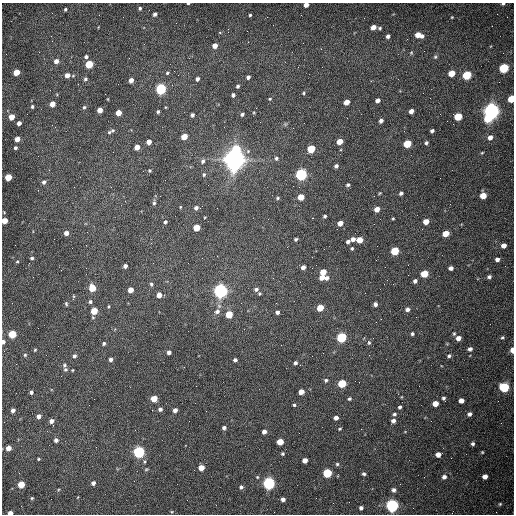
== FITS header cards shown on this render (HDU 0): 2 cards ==
NAXIS1  =                  512 /fastest changing axis
NAXIS2  =                  512 /next to fastest changing axis

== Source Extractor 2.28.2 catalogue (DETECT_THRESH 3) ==
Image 512 x 512 px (HDU 0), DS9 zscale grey, 1 PNG px = 1 image px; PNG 516 x 516 px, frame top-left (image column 1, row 512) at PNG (2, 3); no overlay
Background 1520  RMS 23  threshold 69.1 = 3 sigma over >= 5 px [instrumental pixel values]
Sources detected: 217; all 217 listed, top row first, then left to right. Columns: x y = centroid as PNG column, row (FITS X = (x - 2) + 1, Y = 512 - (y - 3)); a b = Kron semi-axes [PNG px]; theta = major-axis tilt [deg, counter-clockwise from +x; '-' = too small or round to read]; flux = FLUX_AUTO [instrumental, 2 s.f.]
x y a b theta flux
188 3 3 2 - 1.9e+03
503 4 4 3 - 2.3e+03
306 5 4 4 - 9.2e+03
140 8 4 3 - 2.7e+03
65 9 3 3 - 2.0e+03
155 14 4 4 - 4.4e+03
250 15 3 3 - 2.0e+03
452 17 3 3 - 1.3e+03
373 27 5 4 - 1.1e+04
380 28 4 4 - 2.2e+03
419 35 8 4 -15 1.9e+04
51 36 3 2 - 1.4e+03
388 36 4 4 - 4.3e+03
215 46 5 4 - 1.2e+04
321 49 3 3 - 8.5e+02
411 53 5 5 - 2.0e+03
86 57 4 4 - 4.0e+03
435 57 6 5 - 2.5e+03
56 61 5 4 - 8.4e+03
89 64 5 4 - 6.3e+04
504 68 5 5 - 1.4e+05
16 72 5 4 - 3.0e+04
167 73 5 4 - 2.3e+03
452 73 5 4 - 3.2e+04
67 75 5 5 - 1.1e+04
467 75 5 5 - 9.7e+04
248 77 4 4 - 4.0e+03
85 79 4 4 - 3.0e+03
197 79 4 4 - 4.5e+03
131 80 4 4 - 9.9e+03
238 86 4 3 - 2.9e+03
161 89 5 5 - 2.6e+05
303 93 4 4 - 1.9e+03
105 94 2 2 - 6.7e+02
233 95 4 3 - 2.9e+03
270 99 5 4 - 1.8e+03
511 99 5 4 - 4.7e+04
378 100 5 4 - 7.4e+03
346 102 5 4 - 1.5e+04
52 104 5 4 - 1.8e+04
32 106 5 4 - 2.6e+03
84 107 5 4 - 2.6e+03
100 110 4 4 - 1.6e+04
411 111 4 4 - 7.1e+03
491 111 6 6 - 1.1e+06
158 112 3 3 - 2.5e+03
118 113 4 4 - 2.0e+04
242 114 4 4 - 3.4e+03
192 115 4 3 - 3.6e+03
458 116 5 5 - 5.5e+04
12 117 5 4 - 2.0e+04
488 118 5 5 - 4.3e+04
381 121 4 3 - 4.9e+03
19 123 4 4 - 8.5e+03
285 124 6 4 46 2.3e+03
293 128 2 2 - 8.2e+02
432 131 4 3 - 3.7e+03
109 132 8 5 42 3.5e+03
184 137 5 4 - 2.6e+04
490 137 6 5 - 8.1e+03
17 139 4 4 - 1.2e+04
340 141 5 4 - 2.2e+04
149 142 4 4 - 1.0e+04
426 143 4 3 - 3.0e+03
407 144 5 5 - 6.1e+04
137 147 5 4 - 1.5e+04
15 148 4 4 - 3.1e+03
237 149 6 5 - 5.4e+04
311 149 5 4 - 6.8e+04
482 153 4 4 - 1.5e+03
276 158 5 5 - 3.0e+03
235 159 8 7 - 2.1e+06
203 161 6 5 - 3.9e+03
336 166 4 4 - 4.1e+03
150 171 4 4 - 1.8e+03
301 174 5 5 - 3.5e+05
204 175 5 4 - 2.3e+03
8 177 5 4 - 4.3e+04
44 182 5 5 - 4.4e+03
348 185 4 4 - 2.6e+03
299 187 2 2 - 9.2e+02
380 193 4 4 - 1.4e+03
401 193 4 3 - 3.6e+03
483 195 5 5 - 2.2e+04
301 197 5 4 - 2.3e+04
278 198 5 4 - 1.9e+03
154 203 6 4 87 3.0e+03
180 207 4 3 - 1.3e+03
196 208 5 4 - 4.9e+03
377 209 5 4 - 1.4e+04
325 216 3 3 - 2.7e+03
312 218 3 2 - 1.1e+03
393 218 3 3 - 1.5e+03
5 221 4 4 - 2.4e+04
426 221 5 4 - 1.8e+04
165 222 4 4 - 2.8e+03
340 223 4 4 - 1.2e+04
197 228 5 4 - 3.4e+04
66 233 4 4 - 8.3e+03
446 234 5 4 - 2.6e+04
296 239 3 3 - 2.7e+03
353 239 5 4 - 6.7e+03
359 240 5 4 - 2.2e+04
348 241 4 4 - 4.2e+03
504 245 4 4 - 1.0e+04
352 248 4 4 - 2.1e+03
395 251 5 5 - 6.7e+04
32 258 4 4 - 2.9e+03
497 259 4 4 - 6.3e+03
17 261 5 3 - 1.6e+03
125 266 4 4 - 5.5e+03
303 267 5 4 - 6.3e+03
451 268 4 4 - 5.8e+03
323 272 5 4 - 2.6e+04
424 274 5 5 - 4.9e+04
322 277 5 4 - 1.2e+04
489 277 4 4 - 4.1e+03
327 278 5 5 - 5.1e+03
415 281 4 4 - 4.9e+03
151 284 6 4 -77 2.8e+03
92 288 5 4 - 4.5e+04
256 289 7 6 - 5.1e+03
130 290 4 4 - 1.5e+04
220 291 6 5 - 7.1e+05
159 295 4 4 - 1.3e+04
73 297 7 2 85 1.6e+03
90 302 5 5 - 3.1e+03
276 303 2 2 - 1.2e+03
66 304 6 4 -70 2.3e+03
375 304 4 4 - 4.9e+03
108 306 4 3 - 1.7e+03
320 308 5 4 - 2.9e+04
407 309 5 5 - 5.8e+03
94 311 5 4 - 4.1e+04
217 311 8 6 24 6.1e+03
277 312 4 4 - 4.2e+03
229 314 5 5 - 3.8e+04
381 319 2 2 - 1.0e+03
454 333 5 4 - 1.8e+03
12 334 5 4 - 8.1e+04
412 334 4 4 - 2.7e+03
341 337 5 5 - 1.7e+05
502 337 5 5 - 2.4e+03
458 338 5 4 - 9.4e+03
3 342 4 3 - 5.3e+03
369 343 6 4 -89 2.4e+03
104 344 4 4 - 2.8e+03
470 349 5 5 - 4.7e+03
35 350 4 3 - 1.5e+03
512 350 5 3 - 1.5e+04
169 352 4 4 - 5.5e+03
25 355 4 4 - 1.9e+03
74 356 5 4 - 3.9e+03
449 356 5 4 - 3.1e+03
111 359 4 4 - 5.7e+03
235 360 4 3 - 3.6e+03
295 363 5 4 - 3.6e+03
64 365 6 5 - 2.5e+03
65 369 5 5 - 2.8e+03
72 370 3 3 - 1.3e+03
326 380 5 4 - 2.7e+03
342 384 5 5 - 6.8e+04
504 387 5 5 - 1.6e+05
31 392 4 3 - 4.1e+03
301 392 5 4 - 1.6e+04
444 398 4 3 - 3.0e+03
154 399 5 4 - 3.5e+04
349 399 4 4 - 2.6e+03
461 401 4 4 - 1.1e+04
435 403 5 4 - 1.9e+04
294 405 3 3 - 2.1e+03
400 407 4 4 - 3.2e+03
160 409 4 4 - 4.5e+03
13 410 4 4 - 6.1e+03
175 410 4 4 - 6.7e+03
394 414 5 4 - 2.9e+03
469 414 4 4 - 5.0e+03
39 416 4 4 - 6.6e+03
336 418 4 4 - 6.6e+03
51 421 5 4 - 6.7e+03
393 421 4 4 - 6.6e+03
224 428 4 4 - 5.0e+03
340 429 3 3 - 1.6e+03
264 432 4 4 - 7.6e+03
56 440 4 4 - 5.2e+03
280 442 5 4 - 3.1e+04
473 444 4 4 - 3.1e+03
8 448 4 4 - 1.4e+04
139 452 5 5 - 3.5e+05
482 452 4 3 - 1.4e+03
283 454 3 3 - 2.1e+03
438 455 4 4 - 1.2e+04
38 459 3 3 - 1.6e+03
305 460 4 4 - 1.0e+04
337 464 4 4 - 2.3e+03
201 468 4 4 - 2.2e+04
146 469 5 4 - 1.8e+03
327 473 5 5 - 1.1e+05
364 474 5 4 - 2.8e+03
257 477 4 4 - 1.5e+03
444 477 5 5 - 6.0e+03
485 477 4 4 - 1.0e+04
93 483 4 4 - 5.7e+03
269 483 5 5 - 4.3e+05
21 484 5 4 - 4.7e+04
400 484 2 2 - 7.2e+02
241 487 5 5 - 3.9e+03
394 490 5 5 - 5.0e+03
78 497 4 3 - 9.2e+02
32 498 5 4 - 2.0e+03
316 498 2 2 - 3.4e+03
283 499 4 4 - 6.1e+03
500 504 4 4 - 1.9e+03
392 506 5 5 - 5.7e+05
361 508 4 4 - 4.4e+03
171 512 3 3 - 1.5e+03
10 513 4 3 - 1.3e+04
At the frame edge (FLAGS 8, measured only in part): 8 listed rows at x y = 188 3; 503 4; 306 5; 511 99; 5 221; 3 342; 512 350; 10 513